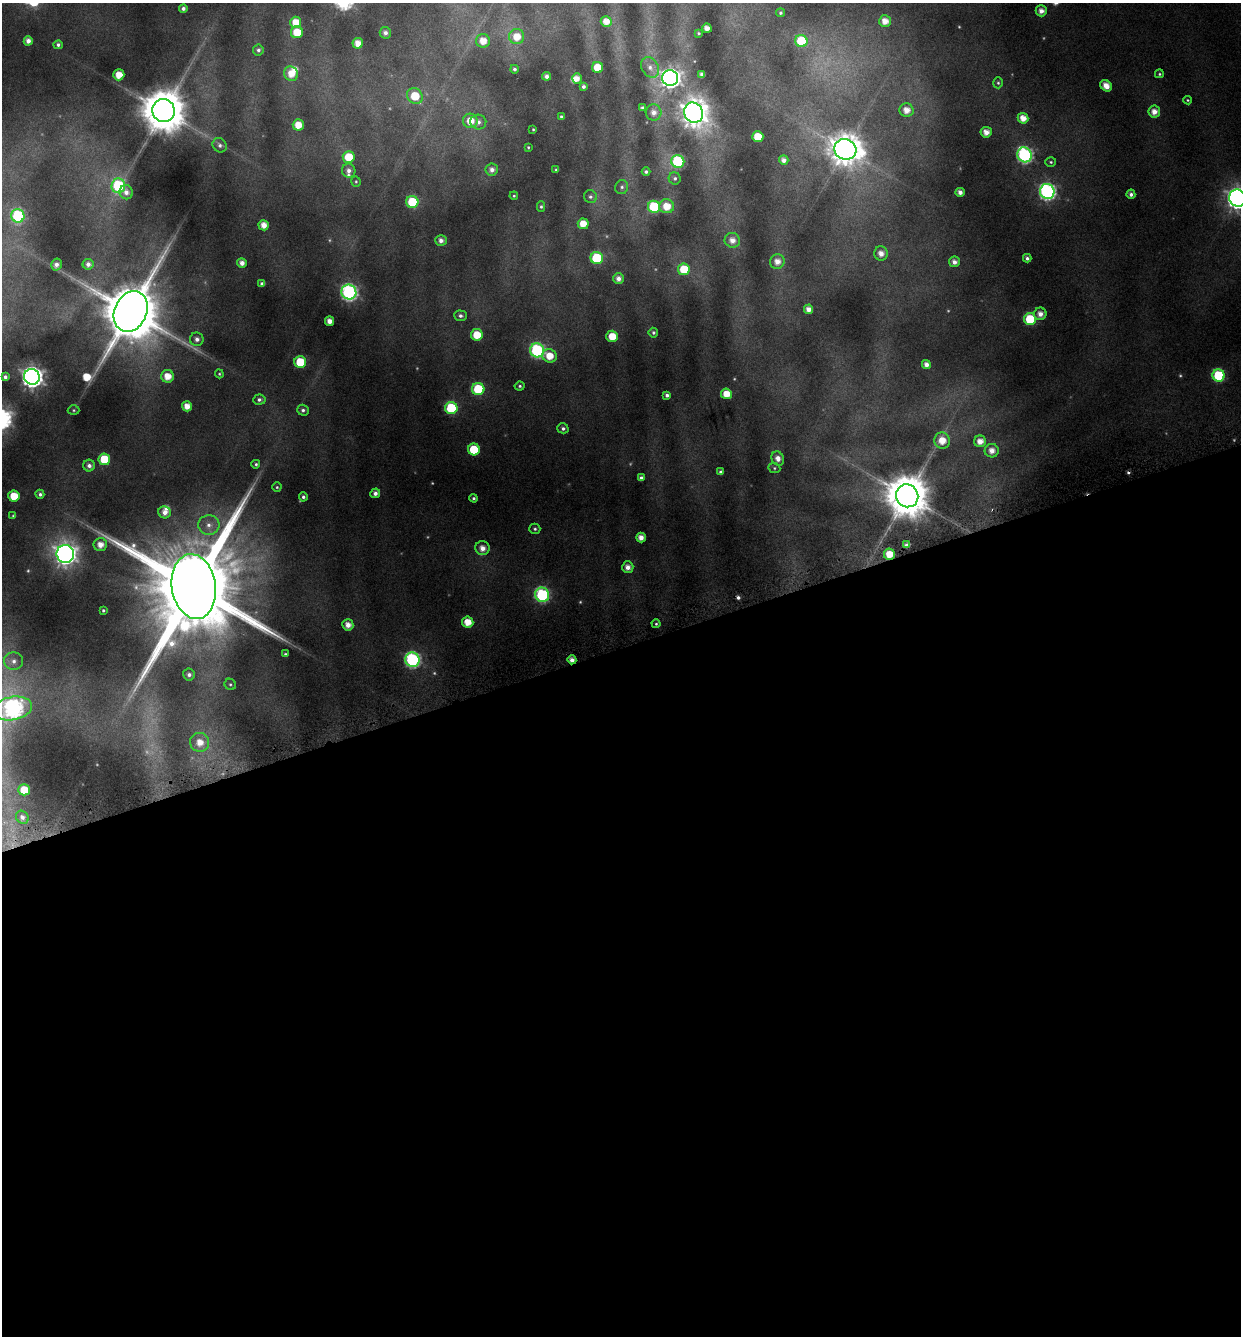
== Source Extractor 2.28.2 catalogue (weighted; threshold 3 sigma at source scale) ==
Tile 15 of 4 x 4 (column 3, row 4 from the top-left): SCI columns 2605-3843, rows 4-1337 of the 5150 x 5376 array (HDU 1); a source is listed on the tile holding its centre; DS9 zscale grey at full resolution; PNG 1243 x 1338 px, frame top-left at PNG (2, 3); each listed source drawn as its Kron ellipse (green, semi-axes under 4 px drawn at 4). Shown black and unused: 52% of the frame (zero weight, under 4 of 8 exposures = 2% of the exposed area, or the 3 px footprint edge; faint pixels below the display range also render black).
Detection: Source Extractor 2.28.2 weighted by HDU 2 'WHT'; one run over the whole footprint, this tile lists its part. Background 0.0967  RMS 0.01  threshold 0.0408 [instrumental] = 3 sigma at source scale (4.09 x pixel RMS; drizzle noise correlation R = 1.36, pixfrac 0.8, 0.0396/0.0396 arcsec/px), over >= 5 px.
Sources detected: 183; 13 too faint to see at this stretch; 2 cosmic-ray / hot-pixel residue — neither listed nor drawn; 4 inside a brighter listed object's ellipse — not listed separately; the other 164 listed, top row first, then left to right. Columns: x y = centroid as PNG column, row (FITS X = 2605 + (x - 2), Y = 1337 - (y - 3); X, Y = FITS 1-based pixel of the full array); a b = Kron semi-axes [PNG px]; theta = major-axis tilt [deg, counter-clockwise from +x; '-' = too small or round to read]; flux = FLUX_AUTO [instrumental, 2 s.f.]
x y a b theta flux
183 8 4 4 - 3.2
1041 11 5 5 - 6.4
780 13 4 4 - 1.9
885 21 6 6 - 9.9
296 22 6 5 - 15
606 22 5 5 - 10
707 28 5 4 - 7.9
297 32 6 6 - 22
385 33 6 5 - 3.8
698 33 3 3 - 1.1
517 37 7 7 - 15
28 41 4 4 - 6.1
483 41 7 7 - 12
801 41 6 6 - 45
358 43 5 5 - 11
58 45 5 4 - 2.5
258 50 5 5 - 2.5
597 67 5 5 - 23
650 67 11 8 -58 5.9
514 69 4 4 - 2.3
291 74 7 7 - 12
1159 74 4 4 - 1.4
119 75 5 5 - 15
702 75 4 4 - 4.1
546 76 4 4 - 4
577 78 5 4 - 7.9
670 78 8 7 - 630
998 83 5 5 - 1.7
583 86 4 3 - 2.5
1106 86 6 5 - 11
415 96 8 7 - 26
1188 100 4 3 - 1.1
642 107 3 3 - 1.4
906 110 7 7 - 10
164 111 11 11 - 3900
654 112 8 7 - 6.7
1154 112 6 6 - 8.6
694 113 10 9 - 1300
561 117 3 3 - 1.4
1023 118 5 5 - 11
470 121 7 7 - 15
478 122 8 7 - 4.7
298 125 5 5 - 15
533 129 3 2 - 0.99
986 132 5 5 - 8.7
758 137 5 5 - 22
220 145 8 6 -49 3.1
528 147 3 3 - 0.98
845 149 11 10 - 1900
1025 155 8 7 - 200
349 157 6 6 - 25
784 160 5 4 - 5.1
678 161 6 6 - 99
1051 162 5 4 - 1.5
492 170 6 6 - 5
556 170 4 3 - 1.1
349 171 7 6 - 4.2
646 172 4 4 - 2
675 178 6 6 - 2.4
356 181 5 4 - 1.3
118 186 7 7 - 90
622 187 7 6 - 2.6
1047 191 7 7 - 280
126 192 7 6 - 5.3
960 192 4 4 - 5.5
1131 194 5 4 - 3.5
514 196 4 3 - 1.1
590 197 6 6 - 2.6
1237 198 8 8 - 660
412 202 6 6 - 47
667 206 7 7 - 16
541 207 5 4 - 1.7
654 207 6 6 - 72
18 216 7 6 - 100
583 224 5 5 - 14
264 225 5 5 - 9.7
441 240 6 5 - 5.2
732 240 8 7 - 8.1
881 253 7 7 - 7.8
597 258 6 6 - 57
1027 258 4 4 - 2.6
777 262 7 7 - 8.5
954 262 5 5 - 5.8
242 263 5 4 - 6.3
88 264 5 5 - 4.8
56 265 6 5 - 5.2
684 269 6 6 - 26
618 279 5 5 - 5.9
262 284 4 3 - 2.3
349 292 7 7 - 250
809 309 5 4 - 7.3
131 311 21 16 66 8100
1040 314 6 6 - 6.9
460 316 6 5 - 2.6
1030 319 6 6 - 54
329 321 4 4 - 7.6
653 333 5 5 - 2.1
477 335 6 5 - 21
612 336 5 5 - 18
197 339 7 6 - 4.4
537 350 7 7 - 160
549 356 7 6 - 16
300 362 6 6 - 42
926 364 4 4 - 6
219 374 4 4 - 1.2
1219 375 6 6 - 72
167 376 6 6 - 14
5 377 4 3 - 2.7
32 377 8 7 - 650
520 386 5 4 - 1.7
478 389 6 6 - 48
726 394 5 5 - 16
667 395 4 4 - 3.1
259 400 6 5 - 2.7
187 406 5 5 - 10
451 408 6 6 - 69
74 410 6 5 - 1.4
303 410 6 5 - 2.6
563 428 5 5 - 2.7
942 441 8 7 - 15
980 441 6 6 - 9.5
474 449 6 6 - 36
992 451 7 7 - 8.3
778 458 7 6 - 6.5
104 459 6 6 - 33
256 464 4 4 - 1.7
89 466 6 6 - 4.1
774 468 6 5 - 1.5
720 472 4 3 - 2.1
641 478 4 4 - 3
277 487 4 4 - 1.3
375 493 5 4 - 4.4
40 494 4 4 - 2.3
14 496 5 5 - 21
907 496 11 11 - 3800
303 497 4 4 - 2.3
474 498 4 4 - 1.9
165 512 6 6 - 6.5
13 516 4 3 - 0.98
209 525 10 9 - 7.9
535 529 5 5 - 2
641 537 5 5 - 8.1
100 545 6 6 - 9.2
906 545 4 4 - 4.2
482 548 7 7 - 8
65 554 9 8 - 670
889 554 5 5 - 17
628 567 6 5 - 6.8
194 587 33 22 -81 28000
542 595 7 7 - 140
103 610 3 3 - 1.2
468 622 5 5 - 15
656 624 4 4 - 1.5
348 625 5 5 - 8.2
285 654 3 3 - 1.3
412 660 7 7 - 190
572 660 4 4 - 5.6
14 661 9 9 - 5.8
189 675 6 5 - 3.6
230 684 6 5 - 1.6
12 708 20 11 10 340
200 742 9 9 - 14
24 790 5 5 - 22
22 817 7 6 - 3.3
Overlapping masked pixels (flux is a lower limit): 2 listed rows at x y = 889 554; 572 660
Isophote crosses this tile's border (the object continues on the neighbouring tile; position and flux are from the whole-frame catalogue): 2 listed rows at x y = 1237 198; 12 708